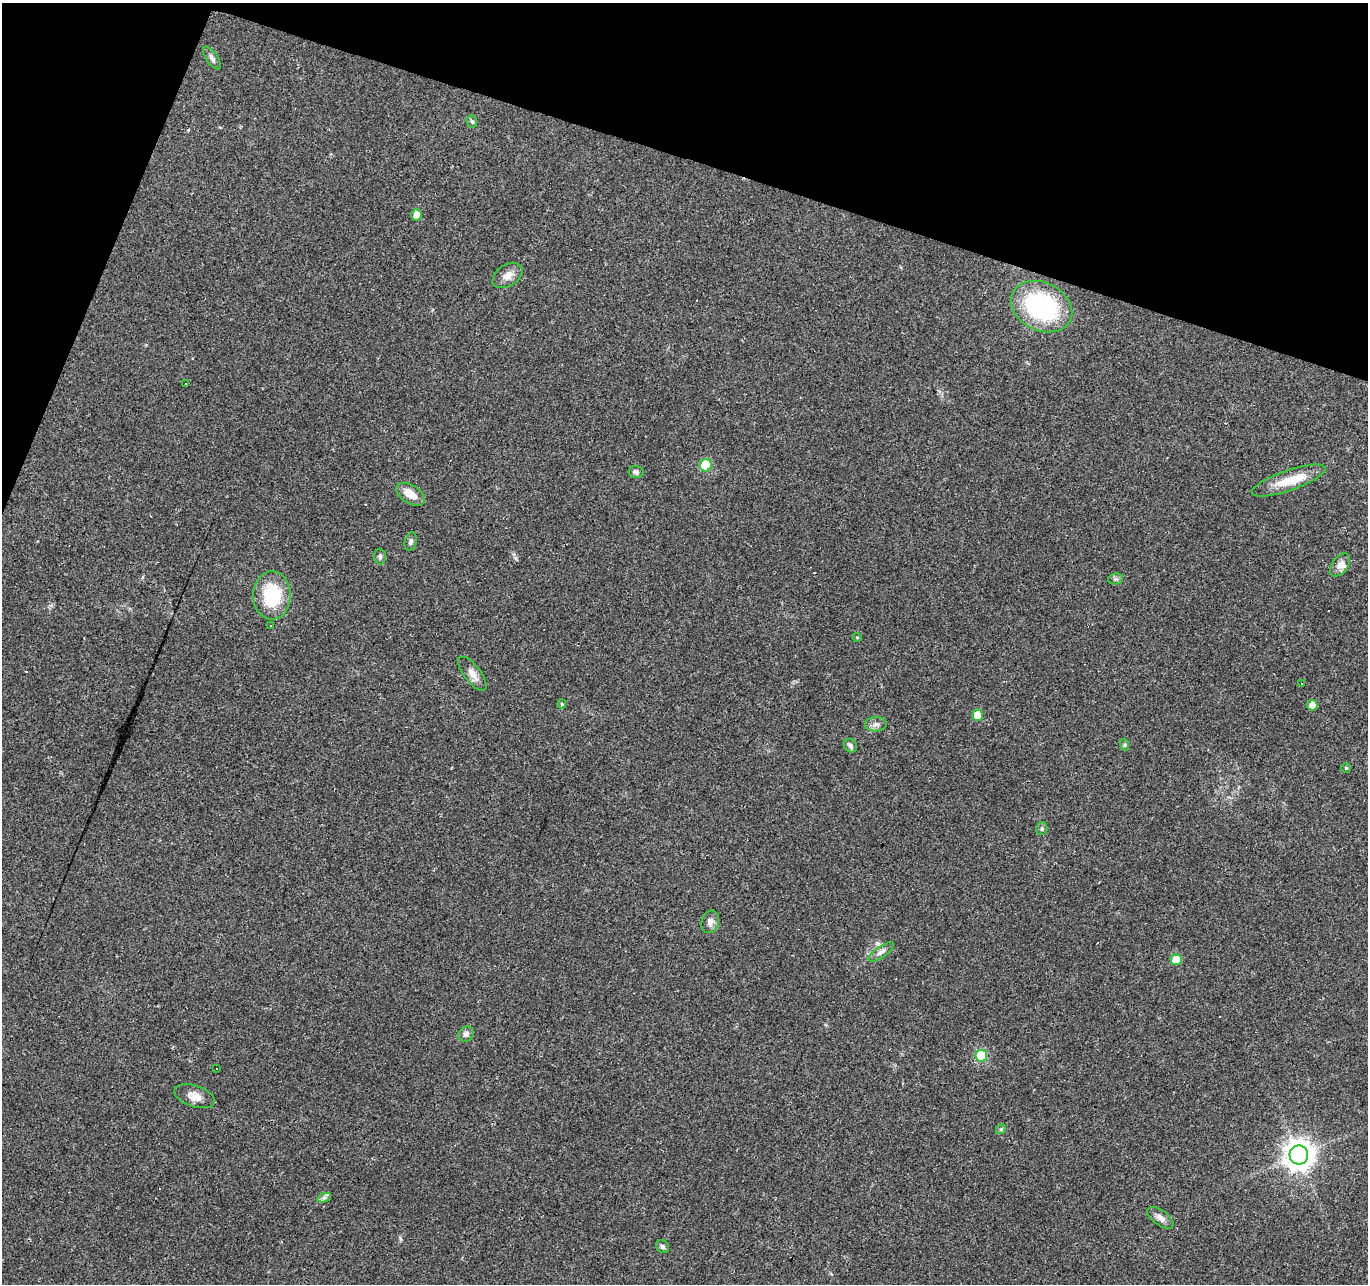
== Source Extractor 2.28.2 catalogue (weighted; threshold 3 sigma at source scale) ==
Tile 2 of 4 x 4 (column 2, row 1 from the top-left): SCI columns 1367-2732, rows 4058-5339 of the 5469 x 5613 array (HDU 1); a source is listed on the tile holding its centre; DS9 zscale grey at full resolution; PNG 1370 x 1286 px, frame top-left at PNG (2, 3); each listed source drawn as its Kron ellipse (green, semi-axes under 4 px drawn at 4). Shown black and unused: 16% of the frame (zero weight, under 2 of 3 exposures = <1% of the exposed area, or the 3 px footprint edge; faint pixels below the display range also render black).
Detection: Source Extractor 2.28.2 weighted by HDU 2 'WHT'; one run over the whole footprint, this tile lists its part. Background 0.0349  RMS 0.004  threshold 0.018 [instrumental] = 3 sigma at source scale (4.5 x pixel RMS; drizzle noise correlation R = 1.50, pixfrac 1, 0.0396/0.0396 arcsec/px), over >= 5 px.
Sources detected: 50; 10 cosmic-ray / hot-pixel residue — neither listed nor drawn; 1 inside a brighter listed object's ellipse — not listed separately; the other 39 listed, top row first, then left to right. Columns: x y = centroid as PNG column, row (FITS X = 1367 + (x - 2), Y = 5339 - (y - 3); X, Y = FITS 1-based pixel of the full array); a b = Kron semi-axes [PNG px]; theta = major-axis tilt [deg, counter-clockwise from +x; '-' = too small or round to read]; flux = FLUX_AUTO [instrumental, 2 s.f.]
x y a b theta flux
212 58 13 6 -55 1.4
472 121 6 5 - 0.68
417 215 6 5 - 3.8
507 276 16 10 32 3.4
1042 306 32 24 -26 50
185 384 3 3 - 0.8
706 465 6 6 - 19
636 472 7 6 - 1.1
1289 481 39 10 19 10
410 494 16 9 -32 4.9
411 542 9 5 75 1.1
380 557 8 6 -86 0.86
1340 565 13 8 55 2.8
1115 579 7 5 11 0.8
272 595 24 19 89 20
271 626 3 2 - 0.46
857 637 4 4 - 0.42
472 674 20 8 -52 3.4
1301 684 3 2 - 0.43
562 704 4 4 - 0.41
1312 705 5 5 - 5.4
978 715 6 5 - 9
876 724 11 7 4 1.8
1125 745 6 4 -72 0.53
850 746 7 6 - 1.2
1346 768 4 4 - 0.51
1042 829 6 5 - 0.73
710 922 11 8 73 2.3
881 952 15 5 35 1.7
1176 960 5 5 - 11
466 1034 8 7 - 1.5
981 1056 6 6 - 23
217 1068 3 3 - 2.5
195 1096 21 10 -18 3.9
1001 1129 5 4 - 0.51
1299 1155 9 9 - 530
324 1198 7 4 19 0.93
1160 1218 15 7 -36 2.4
663 1247 7 5 -45 0.87